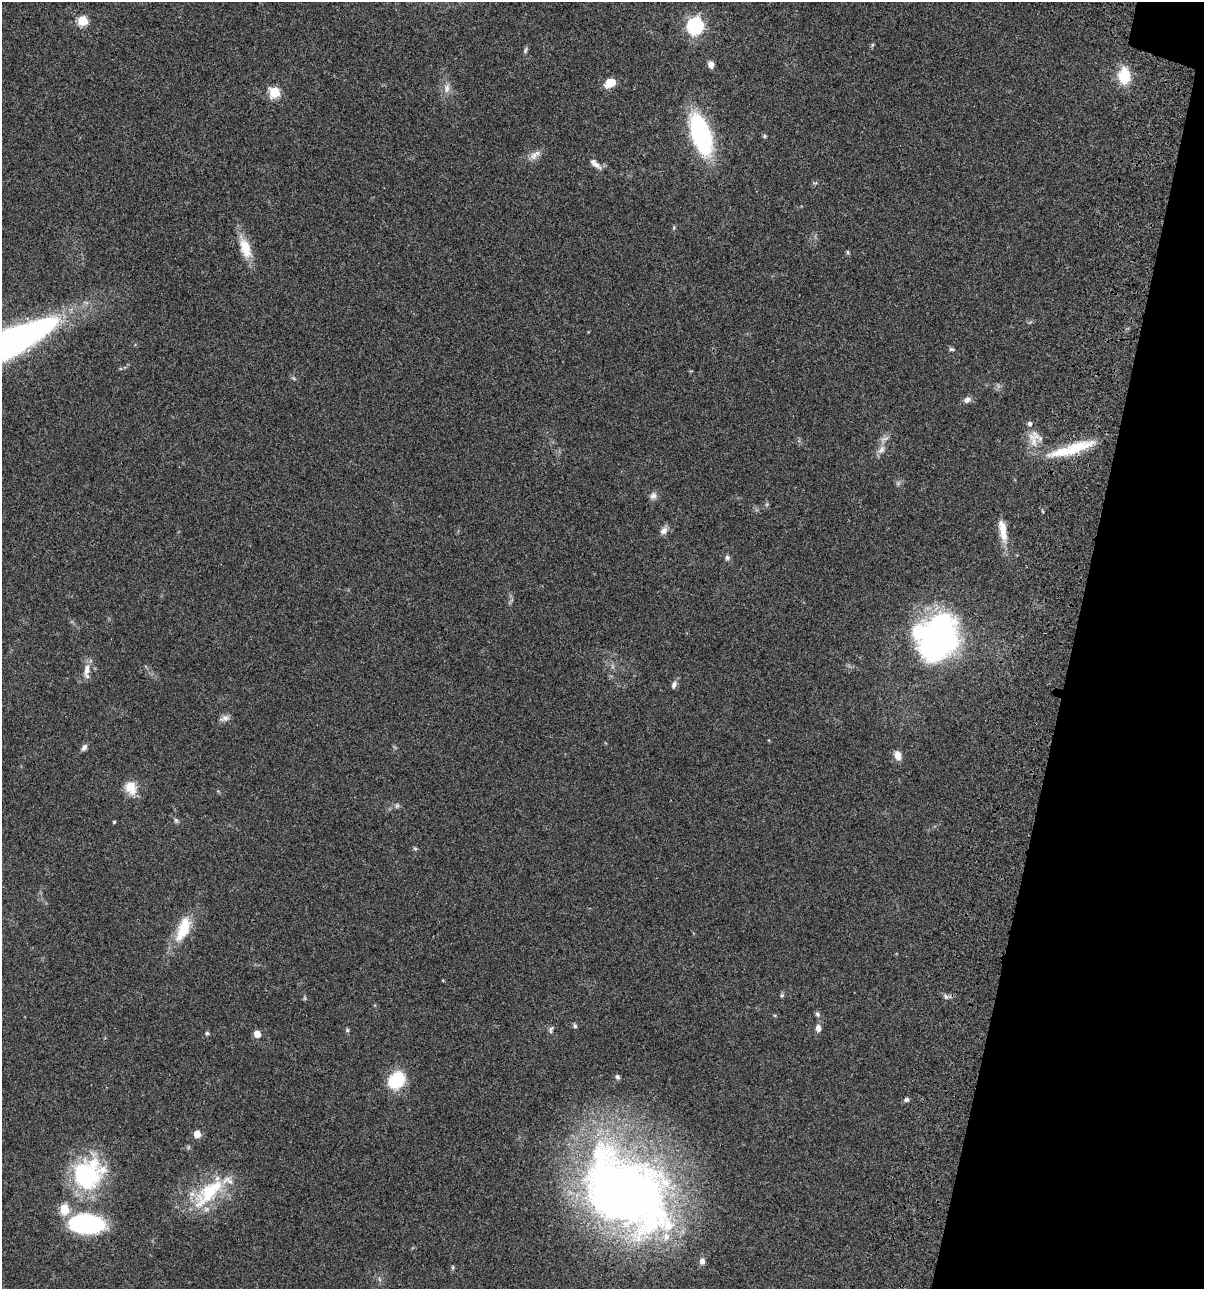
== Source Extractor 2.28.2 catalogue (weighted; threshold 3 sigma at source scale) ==
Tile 8 of 4 x 4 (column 4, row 2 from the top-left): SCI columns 3843-5044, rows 2695-3981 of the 5404 x 5387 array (HDU 1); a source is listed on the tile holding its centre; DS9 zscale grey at full resolution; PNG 1206 x 1291 px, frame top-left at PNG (2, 2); no overlay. Shown black and unused: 11% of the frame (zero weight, under 3 of 4 exposures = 9% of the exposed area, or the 3 px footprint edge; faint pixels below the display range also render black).
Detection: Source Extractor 2.28.2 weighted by HDU 2 'WHT'; one run over the whole footprint, this tile lists its part. Background 0.0476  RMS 0.0054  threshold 0.0241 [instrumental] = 3 sigma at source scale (4.5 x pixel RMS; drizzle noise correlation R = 1.50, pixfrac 1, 0.05/0.05 arcsec/px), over >= 5 px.
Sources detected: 74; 4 too faint to see at this stretch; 1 inside a brighter object's white glare — not listed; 5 inside a brighter listed object's ellipse — not listed separately; the other 64 listed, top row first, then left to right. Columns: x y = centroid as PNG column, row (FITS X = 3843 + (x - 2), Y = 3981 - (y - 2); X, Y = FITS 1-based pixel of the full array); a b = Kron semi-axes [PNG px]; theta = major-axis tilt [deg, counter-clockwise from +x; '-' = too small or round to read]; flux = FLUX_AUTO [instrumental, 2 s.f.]
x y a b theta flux
83 21 6 5 - 28
695 26 7 7 - 160
872 45 7 4 71 0.69
525 50 9 5 65 1
711 64 8 7 - 2.8
1124 76 19 13 -89 15
610 83 12 8 29 8.2
447 88 15 8 81 3.9
274 92 6 6 - 30
701 134 30 13 -71 100
764 136 5 4 - 0.73
535 155 18 9 35 3.9
595 164 20 7 -42 3.4
815 183 9 3 10 0.66
674 228 7 4 72 0.71
245 248 31 13 -70 12
848 252 6 4 -69 0.76
7 344 84 21 26 310
952 349 9 5 -11 1
293 378 6 5 - 0.82
967 400 10 7 31 2.4
1033 440 29 10 -68 8.5
1071 449 62 11 17 24
881 450 14 8 47 3.2
898 483 8 6 89 1.3
653 496 11 9 38 2.5
767 504 6 4 72 0.76
664 530 12 8 58 3
1003 531 31 9 -80 9.1
727 558 7 7 - 1.4
938 638 35 31 65 200
87 670 18 8 80 4.7
674 685 10 6 62 1.9
225 718 13 8 18 2.6
84 747 9 6 51 1.8
898 755 11 8 -78 4.1
131 788 18 14 -64 8.2
397 806 7 6 - 1.1
176 820 7 5 -68 1
114 822 4 3 - 0.53
415 849 5 5 - 0.78
183 928 36 15 69 18
443 980 3 3 - 0.43
782 995 6 5 - 0.9
946 997 8 6 -59 1.5
305 998 6 4 90 0.67
817 1014 7 6 - 1.2
575 1026 6 5 - 1.1
818 1028 8 6 -89 2.6
551 1029 10 6 68 1.3
347 1030 5 5 - 0.82
207 1033 5 4 - 1
257 1034 5 5 - 7.8
617 1077 6 5 - 1.3
396 1080 20 16 47 20
906 1100 6 6 - 1.2
197 1134 5 5 - 9
87 1174 41 35 49 60
209 1192 56 21 44 34
626 1192 112 73 -42 440
64 1209 6 5 - 24
87 1225 34 16 4 59
453 1267 6 5 - 0.76
379 1279 7 4 -71 0.93
Overlapping masked pixels (flux is a lower limit): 3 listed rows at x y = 1071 449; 209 1192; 626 1192
Isophote crosses this tile's border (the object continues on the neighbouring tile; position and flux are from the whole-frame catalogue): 1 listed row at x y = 7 344